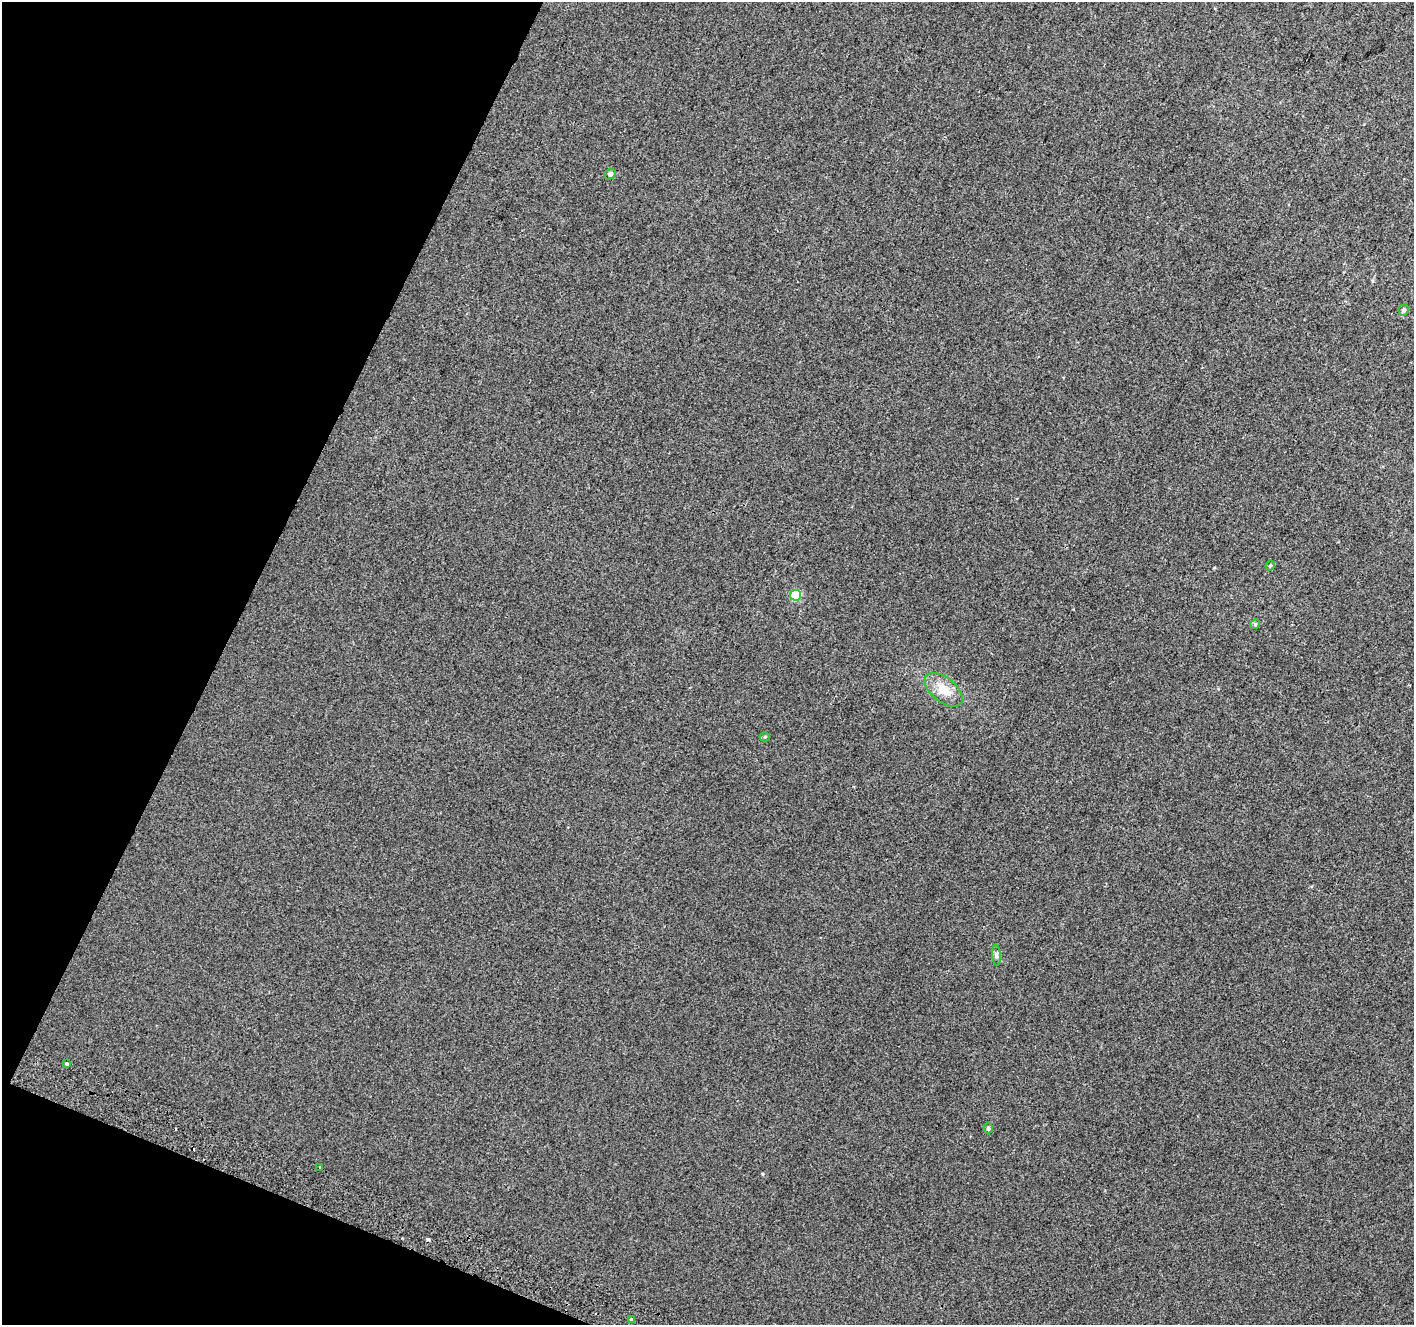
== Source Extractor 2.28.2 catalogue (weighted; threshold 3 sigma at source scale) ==
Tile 9 of 4 x 4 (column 1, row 3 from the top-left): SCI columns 29-1440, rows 1635-2957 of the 5694 x 5850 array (HDU 1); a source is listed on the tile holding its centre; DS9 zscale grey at full resolution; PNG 1416 x 1327 px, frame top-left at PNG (2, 2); each listed source drawn as its Kron ellipse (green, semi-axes under 4 px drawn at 4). Shown black and unused: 20% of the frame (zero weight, under 2 of 3 exposures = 2% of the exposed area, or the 3 px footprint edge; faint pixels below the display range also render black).
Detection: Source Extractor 2.28.2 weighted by HDU 2 'WHT'; one run over the whole footprint, this tile lists its part. Background 0.012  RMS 0.0071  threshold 0.0317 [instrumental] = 3 sigma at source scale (4.5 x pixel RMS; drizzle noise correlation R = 1.50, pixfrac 1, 0.0396/0.0396 arcsec/px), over >= 5 px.
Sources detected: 15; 3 cosmic-ray / hot-pixel residue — neither listed nor drawn; the other 12 listed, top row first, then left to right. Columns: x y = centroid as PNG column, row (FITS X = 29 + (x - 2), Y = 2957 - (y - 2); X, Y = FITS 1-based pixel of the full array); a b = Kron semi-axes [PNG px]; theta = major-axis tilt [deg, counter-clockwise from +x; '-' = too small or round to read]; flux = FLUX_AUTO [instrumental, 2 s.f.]
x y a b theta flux
610 174 6 5 - 2.1
1403 310 6 5 - 1.6
1270 566 5 3 - 0.87
796 595 5 5 - 33
1255 624 5 4 - 0.84
944 690 22 12 -39 12
765 737 5 4 - 0.89
996 955 10 4 -85 1.7
67 1064 3 3 - 3.9
988 1128 5 4 - 1.2
319 1167 3 3 - 3.3
632 1319 3 3 - 4.4